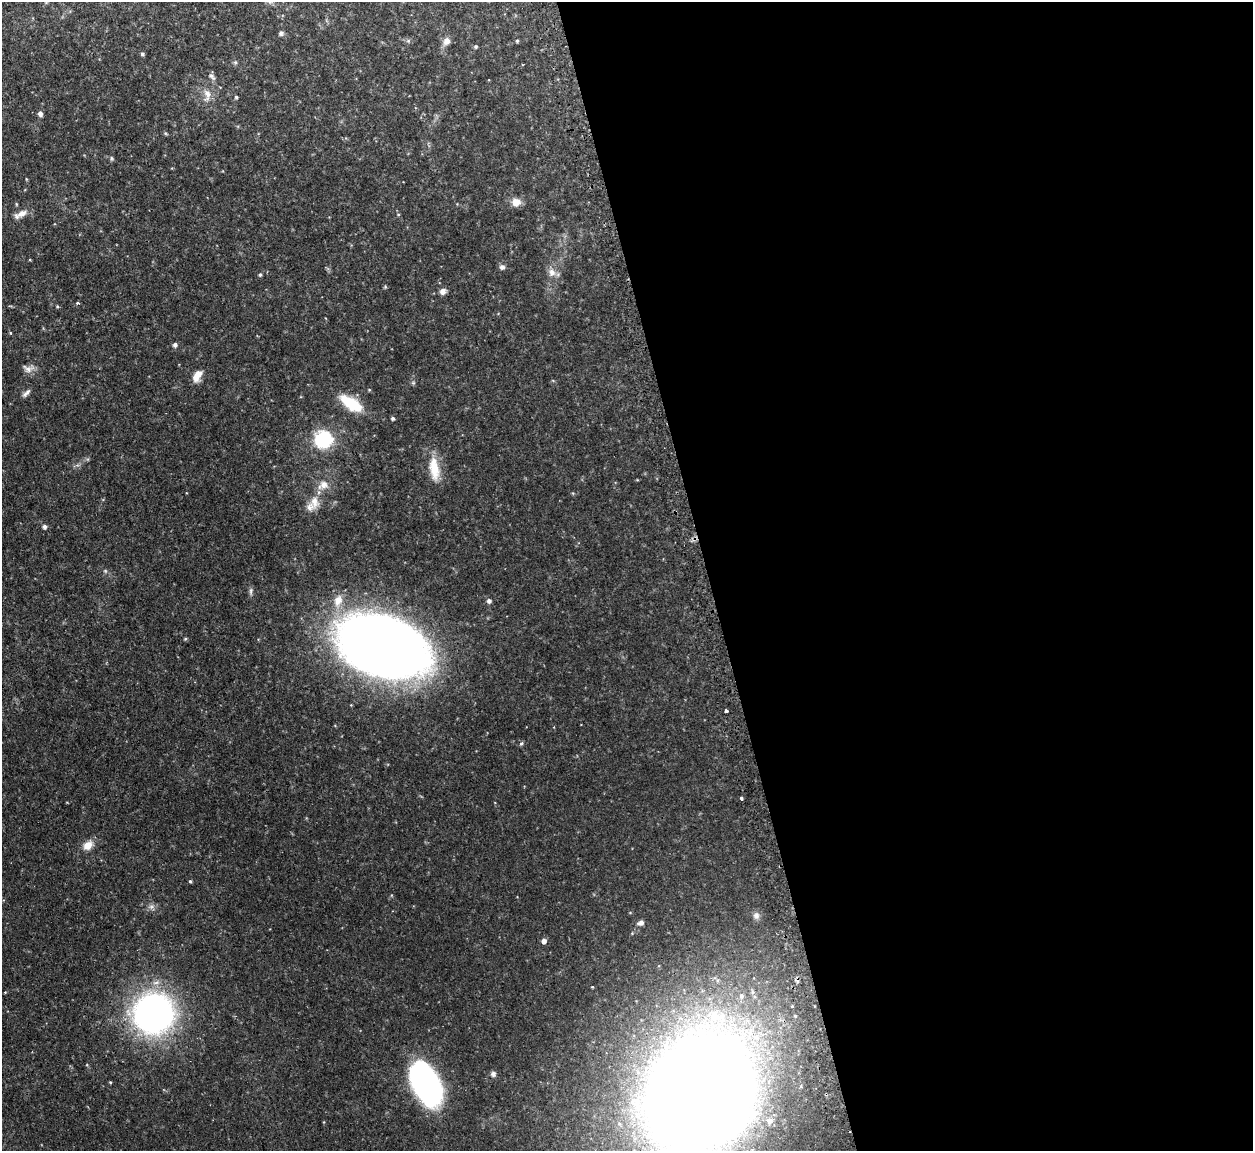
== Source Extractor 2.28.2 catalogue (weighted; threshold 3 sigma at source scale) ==
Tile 8 of 4 x 4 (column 4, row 2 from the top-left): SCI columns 3787-5037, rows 2463-3611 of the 5072 x 5047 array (HDU 1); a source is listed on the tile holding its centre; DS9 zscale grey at full resolution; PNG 1255 x 1153 px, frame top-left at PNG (2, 2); no overlay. Shown black and unused: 44% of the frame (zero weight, under 2 of 3 exposures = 4% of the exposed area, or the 3 px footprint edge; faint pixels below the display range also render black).
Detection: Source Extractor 2.28.2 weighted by HDU 2 'WHT'; one run over the whole footprint, this tile lists its part. Background 0.0595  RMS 0.0067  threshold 0.0302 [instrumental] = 3 sigma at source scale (4.5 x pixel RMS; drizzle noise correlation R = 1.50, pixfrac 1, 0.05/0.05 arcsec/px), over >= 5 px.
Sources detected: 62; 1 cosmic-ray / hot-pixel residue — not listed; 1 inside a brighter listed object's ellipse — not listed separately; the other 60 listed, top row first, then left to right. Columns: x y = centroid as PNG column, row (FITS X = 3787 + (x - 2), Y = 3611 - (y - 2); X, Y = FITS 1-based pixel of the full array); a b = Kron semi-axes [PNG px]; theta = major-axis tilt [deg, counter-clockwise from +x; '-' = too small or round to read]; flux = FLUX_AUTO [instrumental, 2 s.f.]
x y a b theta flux
281 33 6 6 - 1.5
447 41 10 9 - 3.9
517 41 4 4 - 0.86
476 47 5 5 - 0.91
142 54 5 4 - 1
235 62 6 4 -44 0.99
212 77 12 6 -42 2.1
207 94 18 10 -85 6.5
236 97 4 4 - 0.97
40 114 6 5 - 2.3
165 133 6 4 -32 0.84
112 158 7 4 -83 0.98
26 179 5 3 - 0.57
516 202 9 8 - 6.9
22 214 16 8 29 5.2
398 215 5 3 - 0.62
502 267 7 7 - 2
552 272 12 10 -68 4.9
260 275 5 4 - 1.1
385 287 5 4 - 0.75
443 291 8 7 - 3.1
78 303 4 3 - 1.3
57 306 4 4 - 0.81
10 333 5 3 - 0.62
175 345 6 6 - 1.7
28 368 16 10 -2 4.3
197 375 13 7 61 8.2
413 383 6 5 - 1
369 390 4 4 - 0.64
26 393 13 5 43 2.3
351 403 28 12 -33 24
393 418 4 4 - 1.4
323 440 18 17 - 39
434 469 30 14 -81 16
323 485 16 12 30 7.4
314 501 20 12 -80 8.6
44 527 5 5 - 2.1
105 571 5 5 - 0.98
251 591 11 5 88 1.8
338 601 19 12 73 10
489 601 6 5 - 2.2
185 639 5 4 - 0.66
382 647 65 40 -20 1100
726 711 3 3 - 4.7
741 798 3 3 - 1.9
88 845 13 9 40 7.7
190 881 3 3 - 1.3
151 907 8 8 - 2.5
756 915 9 8 - 2.7
641 923 8 5 27 3
544 941 5 5 - 3.3
592 987 3 3 - 1
741 996 6 6 - 1.6
153 1013 28 28 - 310
493 1074 7 7 - 2.1
110 1082 4 3 - 0.64
426 1084 38 20 -62 200
801 1086 5 3 - 0.63
699 1093 75 61 59 2300
770 1121 7 7 - 2.9
Overlapping masked pixels (flux is a lower limit): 1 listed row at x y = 699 1093
Isophote crosses this tile's border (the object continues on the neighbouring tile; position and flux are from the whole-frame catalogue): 1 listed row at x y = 699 1093